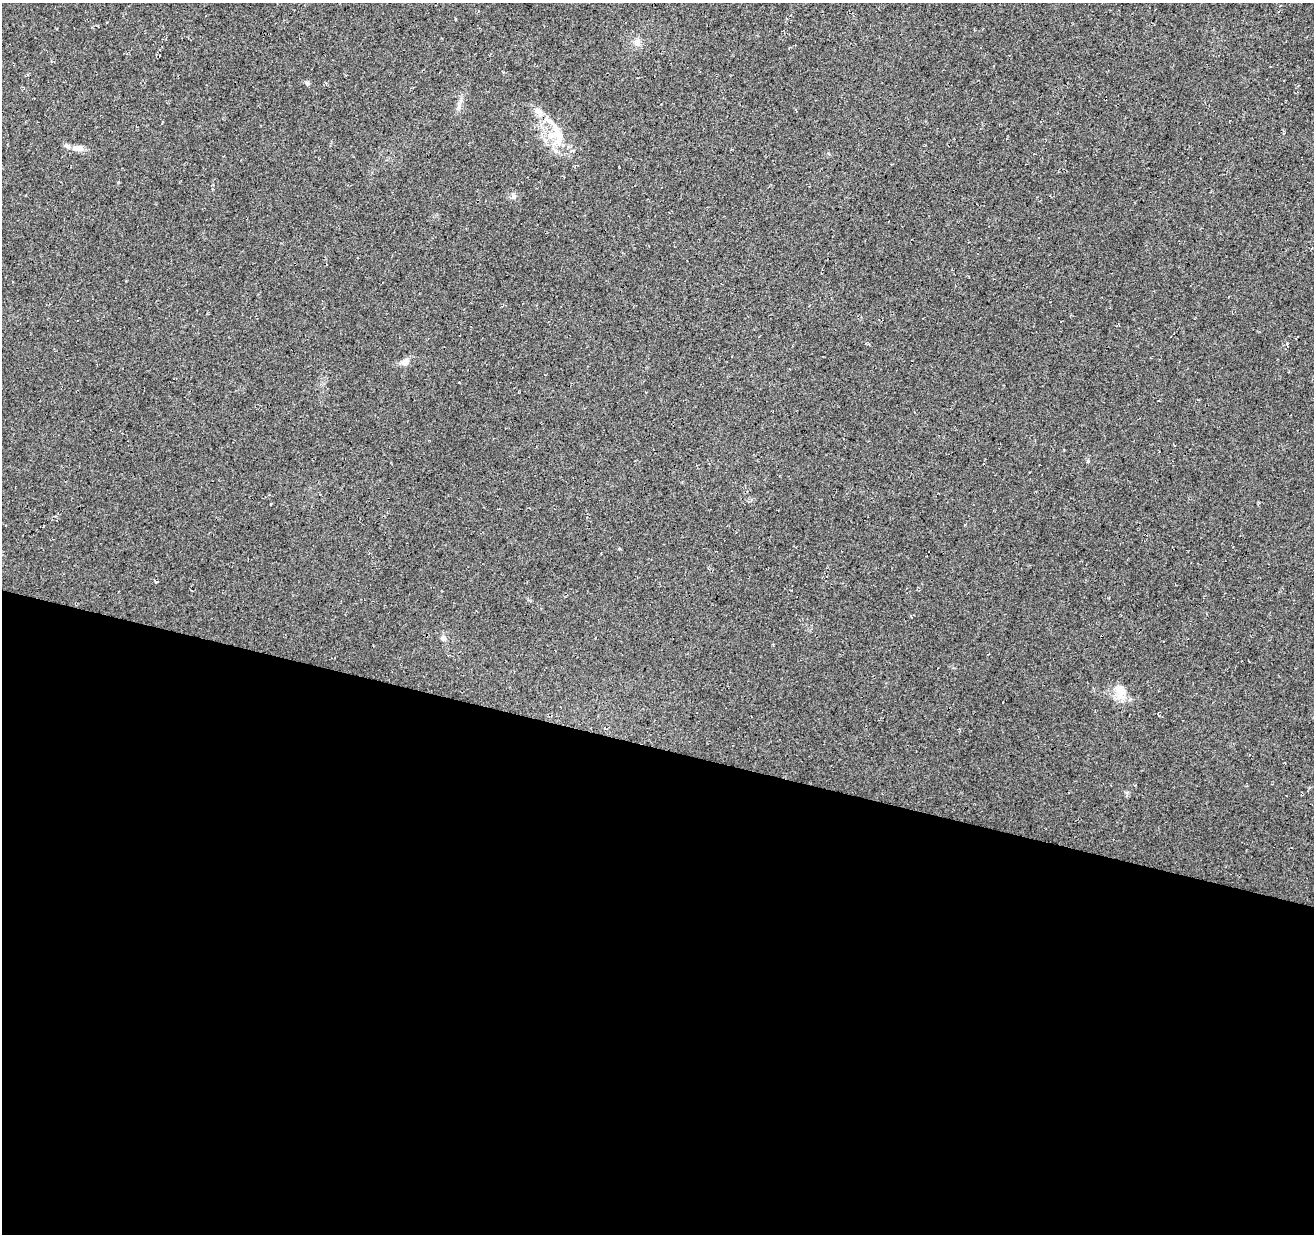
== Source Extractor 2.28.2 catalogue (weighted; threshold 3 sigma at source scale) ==
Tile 14 of 4 x 4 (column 2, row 4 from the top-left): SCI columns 1322-2633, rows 282-1513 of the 5258 x 5429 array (HDU 1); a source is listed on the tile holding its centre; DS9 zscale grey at full resolution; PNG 1316 x 1236 px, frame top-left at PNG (2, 3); no overlay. Shown black and unused: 39% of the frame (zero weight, under 3 of 4 exposures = <1% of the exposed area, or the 3 px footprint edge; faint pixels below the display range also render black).
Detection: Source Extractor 2.28.2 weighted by HDU 2 'WHT'; one run over the whole footprint, this tile lists its part. Background 0.0339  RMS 0.0092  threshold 0.0414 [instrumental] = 3 sigma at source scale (4.5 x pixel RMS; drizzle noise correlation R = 1.50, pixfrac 1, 0.0396/0.0396 arcsec/px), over >= 5 px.
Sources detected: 15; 3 inside a brighter listed object's ellipse — not listed separately; the other 12 listed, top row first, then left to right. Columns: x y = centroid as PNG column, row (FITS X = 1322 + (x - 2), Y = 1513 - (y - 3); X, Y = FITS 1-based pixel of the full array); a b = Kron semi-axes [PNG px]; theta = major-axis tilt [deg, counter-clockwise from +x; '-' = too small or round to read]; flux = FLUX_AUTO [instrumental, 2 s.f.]
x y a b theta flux
637 43 11 9 63 5.3
307 83 6 6 - 1.8
459 108 9 4 71 2.4
538 111 11 8 -42 6.3
550 122 12 6 -37 4.9
558 141 17 10 88 12
78 148 16 7 -1 6.2
513 197 7 4 18 1.8
1287 344 4 4 - 1.2
405 362 11 8 17 6.3
443 638 7 7 - 3.4
1120 692 21 15 -79 14
Unlisted compact peaks at least as high as the median listed source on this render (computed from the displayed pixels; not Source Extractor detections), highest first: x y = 1088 461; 156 582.